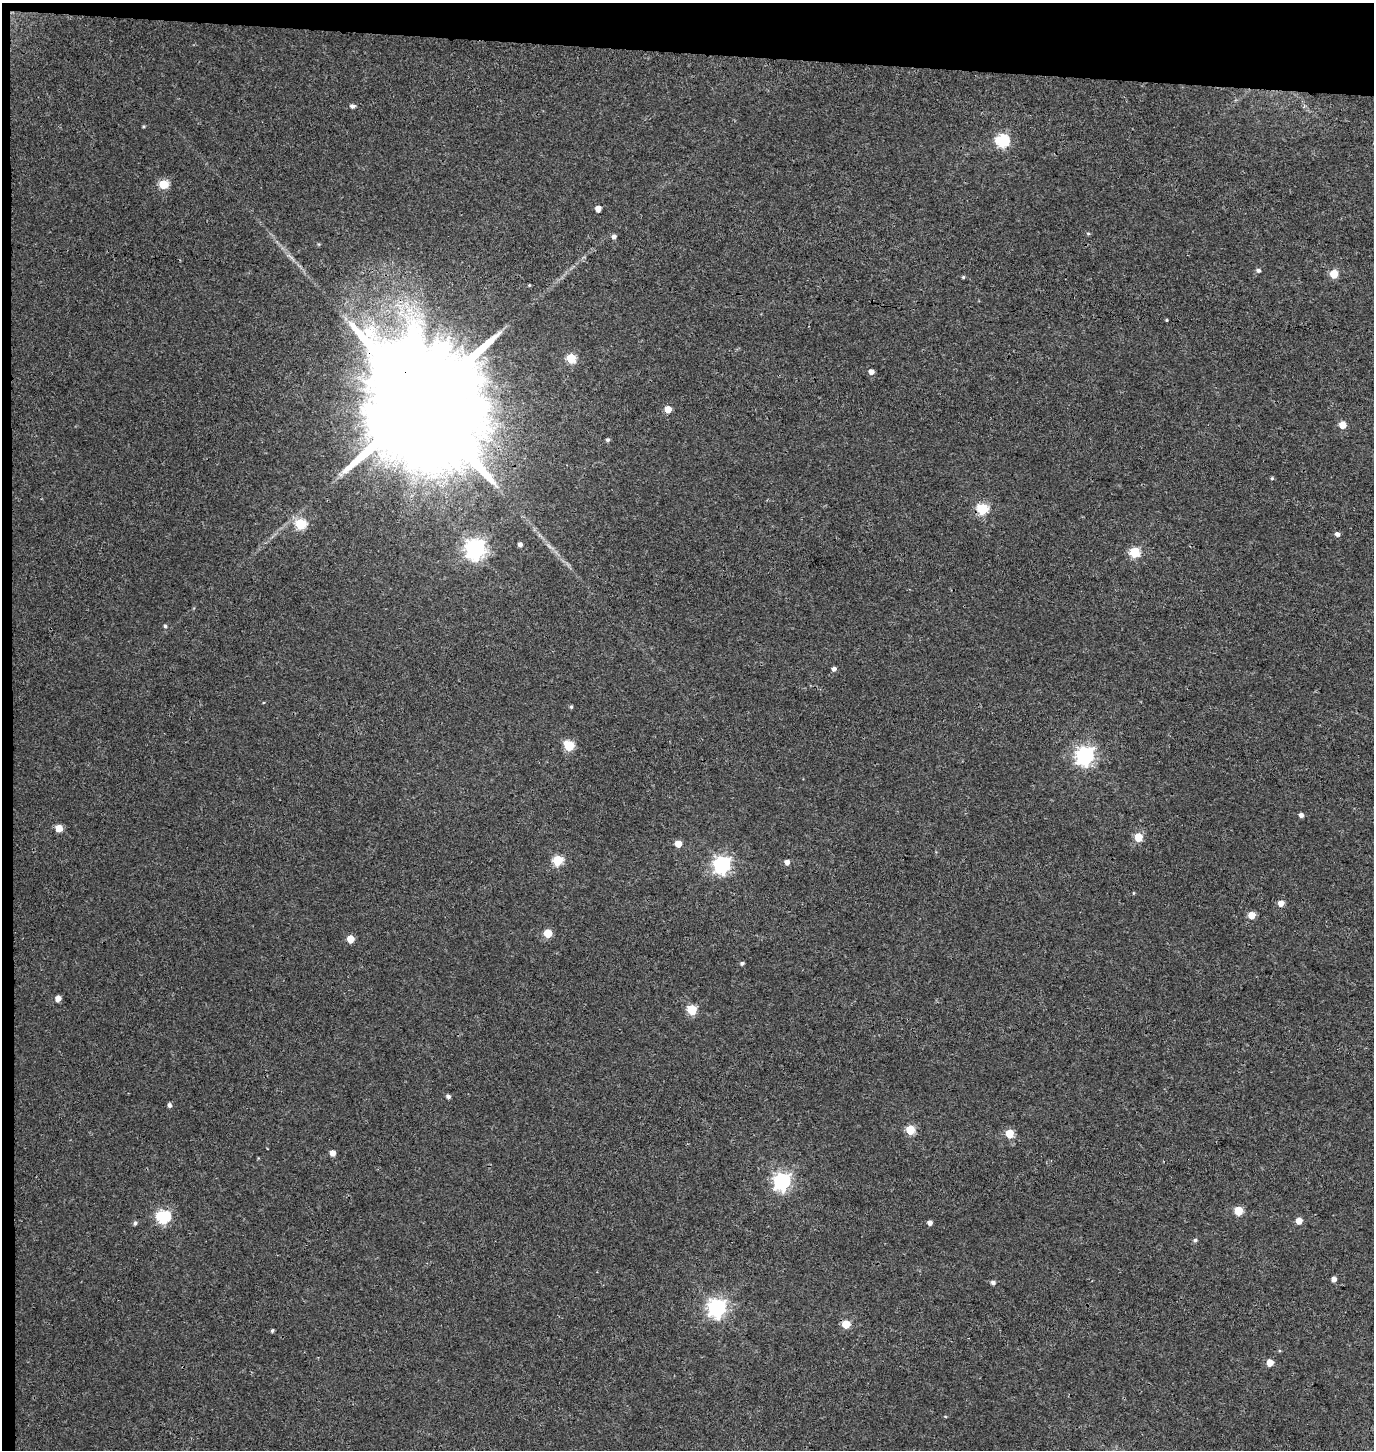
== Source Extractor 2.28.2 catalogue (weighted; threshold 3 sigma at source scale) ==
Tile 1 of 3 x 3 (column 1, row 1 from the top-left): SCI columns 271-1642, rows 2908-4355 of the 4656 x 4358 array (HDU 1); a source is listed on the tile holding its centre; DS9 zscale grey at full resolution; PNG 1376 x 1452 px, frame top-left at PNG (2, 3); no overlay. Shown black and unused: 4% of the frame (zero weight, under 3 of 4 exposures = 5% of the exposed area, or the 3 px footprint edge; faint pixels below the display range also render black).
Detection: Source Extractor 2.28.2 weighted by HDU 2 'WHT'; one run over the whole footprint, this tile lists its part. Background 0.0327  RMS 0.0043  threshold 0.0193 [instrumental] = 3 sigma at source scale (4.5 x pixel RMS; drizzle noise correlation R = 1.50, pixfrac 1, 0.0396/0.0396 arcsec/px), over >= 5 px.
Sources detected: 65; all 65 listed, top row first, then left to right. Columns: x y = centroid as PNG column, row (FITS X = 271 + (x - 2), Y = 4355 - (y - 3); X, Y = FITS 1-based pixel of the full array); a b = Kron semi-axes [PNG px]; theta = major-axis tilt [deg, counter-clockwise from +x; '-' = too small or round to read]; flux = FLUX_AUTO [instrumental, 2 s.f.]
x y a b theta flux
352 106 5 4 - 1.4
143 126 4 3 - 0.47
1002 140 6 6 - 58
163 184 5 5 - 21
598 209 5 4 - 3.8
1088 233 5 4 - 0.58
614 236 5 5 - 1.4
319 244 5 4 - 0.46
1258 270 6 5 - 1
1334 274 5 5 - 15
963 277 4 4 - 0.57
529 285 4 4 - 0.43
1166 320 4 3 - 0.4
571 358 5 5 - 19
871 372 5 5 - 2.4
422 403 41 27 -10 25000
668 409 5 5 - 6.2
1342 425 5 5 - 6.1
607 440 4 4 - 0.83
1272 478 5 4 - 0.5
982 509 6 5 - 35
300 524 6 5 - 32
1337 534 5 5 - 1.6
520 544 5 4 - 1.4
475 549 8 8 - 210
1134 552 5 5 - 28
165 626 4 4 - 0.73
834 669 5 4 - 1.3
571 707 4 3 - 0.68
569 745 6 5 - 24
1085 755 7 7 - 180
1301 815 5 4 - 1.5
59 828 5 5 - 7.3
1138 837 5 5 - 12
678 844 5 5 - 5.7
557 860 6 5 - 27
787 862 5 5 - 2.2
722 865 7 7 - 140
1133 893 5 3 - 0.37
1281 903 5 5 - 3.3
1251 915 5 5 - 6.7
548 933 5 5 - 12
350 939 5 5 - 8
742 963 5 4 - 0.91
58 998 5 5 - 3.4
692 1009 6 5 - 23
448 1096 5 4 - 1.2
169 1105 5 4 - 1.2
910 1130 5 5 - 18
1009 1133 5 5 - 12
332 1153 5 5 - 3.1
782 1181 7 6 - 150
1239 1211 5 5 - 16
163 1217 6 6 - 66
1299 1221 5 5 - 4.2
930 1222 4 4 - 2
135 1223 6 4 63 0.95
1195 1240 5 4 - 0.84
1334 1279 4 4 - 2.2
993 1282 5 5 - 1.4
717 1308 7 7 - 180
846 1324 5 5 - 10
272 1331 5 3 - 0.65
1270 1362 5 5 - 6
945 1416 4 3 - 0.32
Overlapping masked pixels (flux is a lower limit): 2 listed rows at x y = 422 403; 982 509